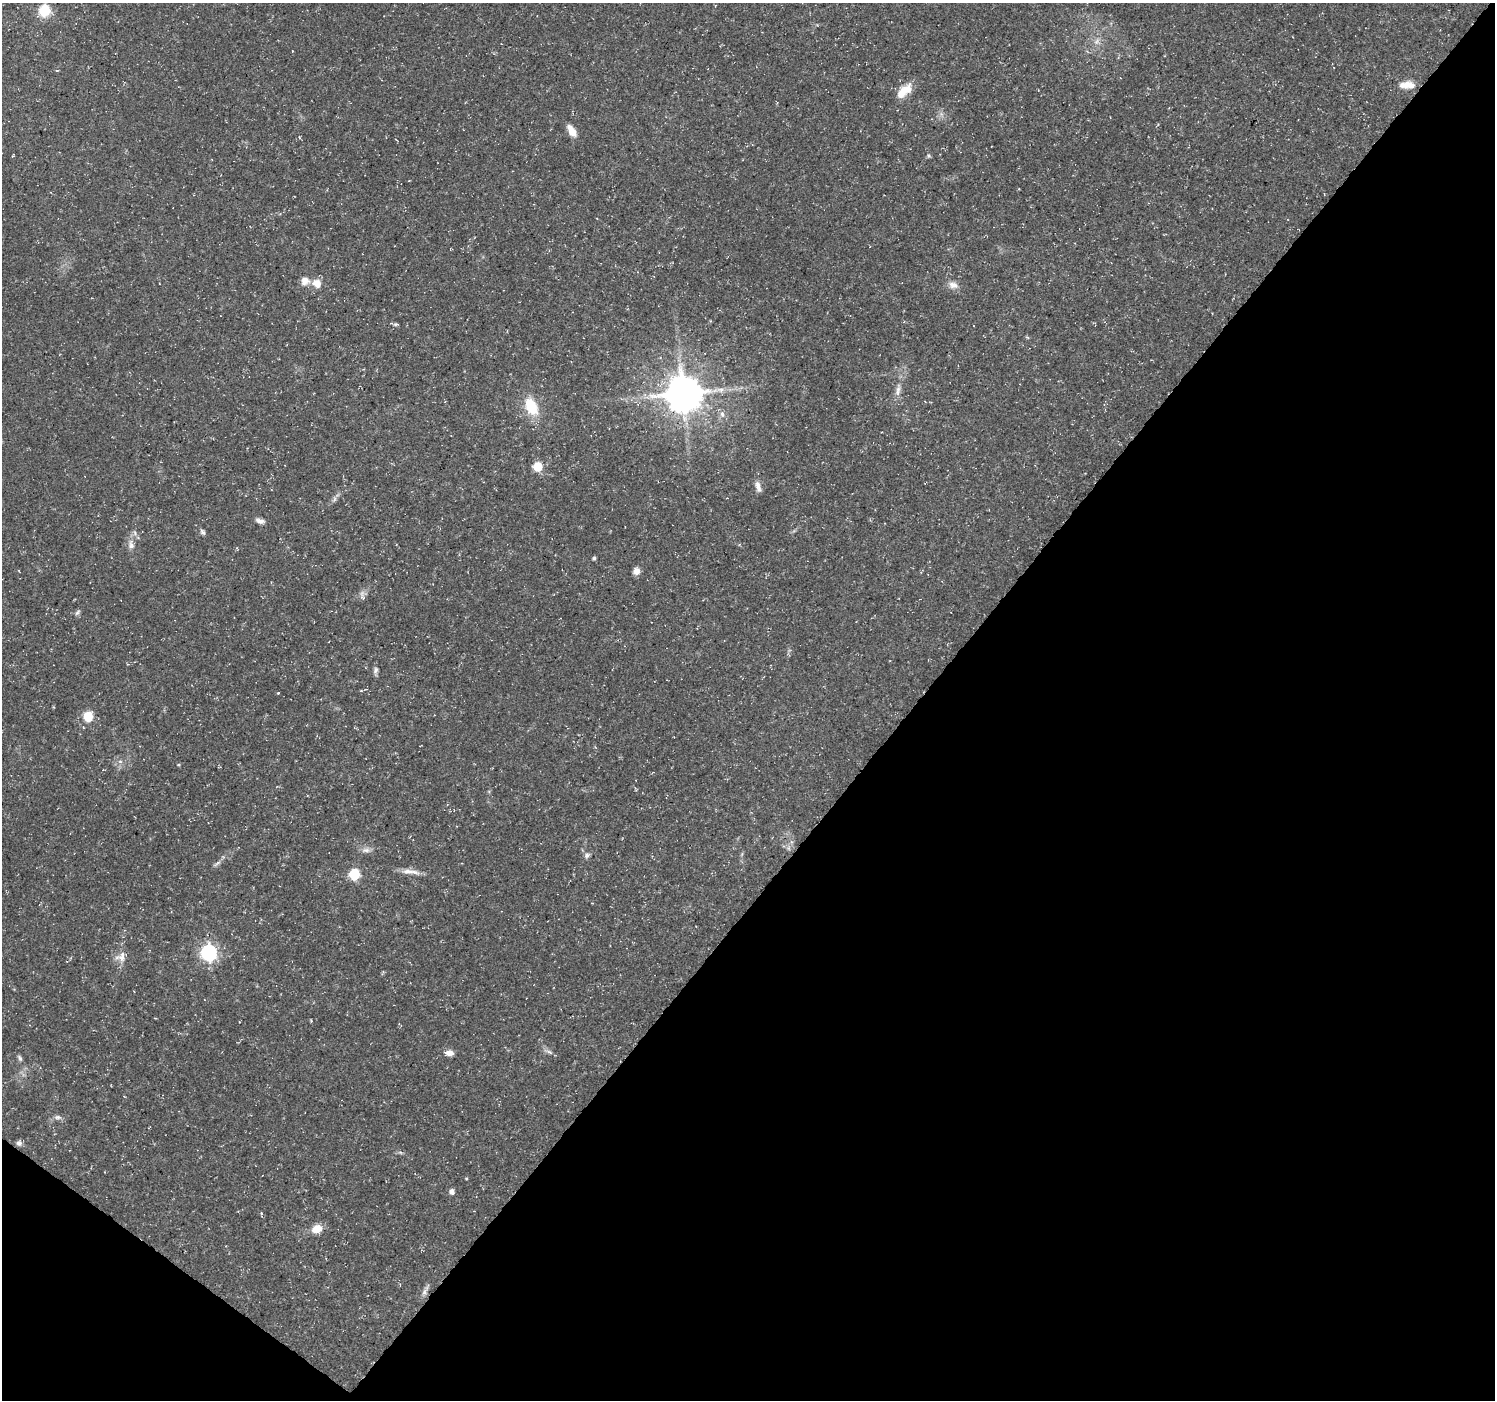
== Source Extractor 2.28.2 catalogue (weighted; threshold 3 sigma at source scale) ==
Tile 15 of 4 x 4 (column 3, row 4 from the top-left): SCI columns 2988-4480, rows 177-1574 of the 5980 x 6015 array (HDU 1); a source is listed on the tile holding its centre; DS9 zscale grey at full resolution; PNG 1497 x 1402 px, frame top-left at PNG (2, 3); no overlay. Shown black and unused: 41% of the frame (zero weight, under 3 of 5 exposures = <1% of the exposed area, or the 3 px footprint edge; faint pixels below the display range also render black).
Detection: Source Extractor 2.28.2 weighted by HDU 2 'WHT'; one run over the whole footprint, this tile lists its part. Background 0.0541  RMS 0.0028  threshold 0.0125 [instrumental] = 3 sigma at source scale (4.5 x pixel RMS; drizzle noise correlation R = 1.50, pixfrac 1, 0.0396/0.0396 arcsec/px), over >= 5 px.
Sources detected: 46; all 46 listed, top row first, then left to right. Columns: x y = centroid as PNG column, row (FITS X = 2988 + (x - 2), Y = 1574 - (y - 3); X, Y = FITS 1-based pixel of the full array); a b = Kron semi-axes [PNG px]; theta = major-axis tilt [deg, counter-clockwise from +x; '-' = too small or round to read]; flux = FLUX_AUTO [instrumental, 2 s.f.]
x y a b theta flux
44 10 6 6 - 28
1096 41 8 5 46 0.87
1407 85 20 9 0 3.1
904 91 24 11 41 4.3
572 131 14 7 -58 3.1
13 155 4 2 - 0.22
929 156 7 4 -83 0.43
305 281 10 10 - 2.1
317 283 11 10 - 2.8
953 285 13 9 -18 1.8
395 324 6 4 18 0.42
721 390 7 6 - 0.97
898 391 15 6 83 1.6
683 394 10 10 - 790
531 406 19 12 -63 8.6
722 414 8 6 -75 1.1
538 467 6 6 - 9.8
758 486 15 6 -78 1.6
334 499 7 4 71 0.61
260 521 12 5 -16 1.2
203 532 8 5 -51 0.65
131 545 13 8 -81 1.7
594 558 4 3 - 0.48
636 571 8 7 - 1.6
363 597 8 5 -43 0.65
77 613 9 4 49 0.56
376 670 9 6 70 0.79
278 693 3 3 - 0.56
88 717 6 5 - 14
120 761 7 4 0 0.58
179 765 4 3 - 0.27
366 850 13 6 4 1.3
587 855 8 6 48 0.75
217 863 14 3 39 0.77
408 871 17 7 -3 2.2
354 874 6 6 - 19
209 953 7 7 - 76
122 957 17 8 81 2.3
549 1052 10 4 -30 0.83
449 1053 10 6 -3 1.8
20 1058 9 4 -65 0.65
57 1117 10 6 1 0.93
19 1143 7 7 - 0.87
452 1192 5 5 - 1.3
317 1229 9 7 14 4.3
424 1292 9 5 61 0.97